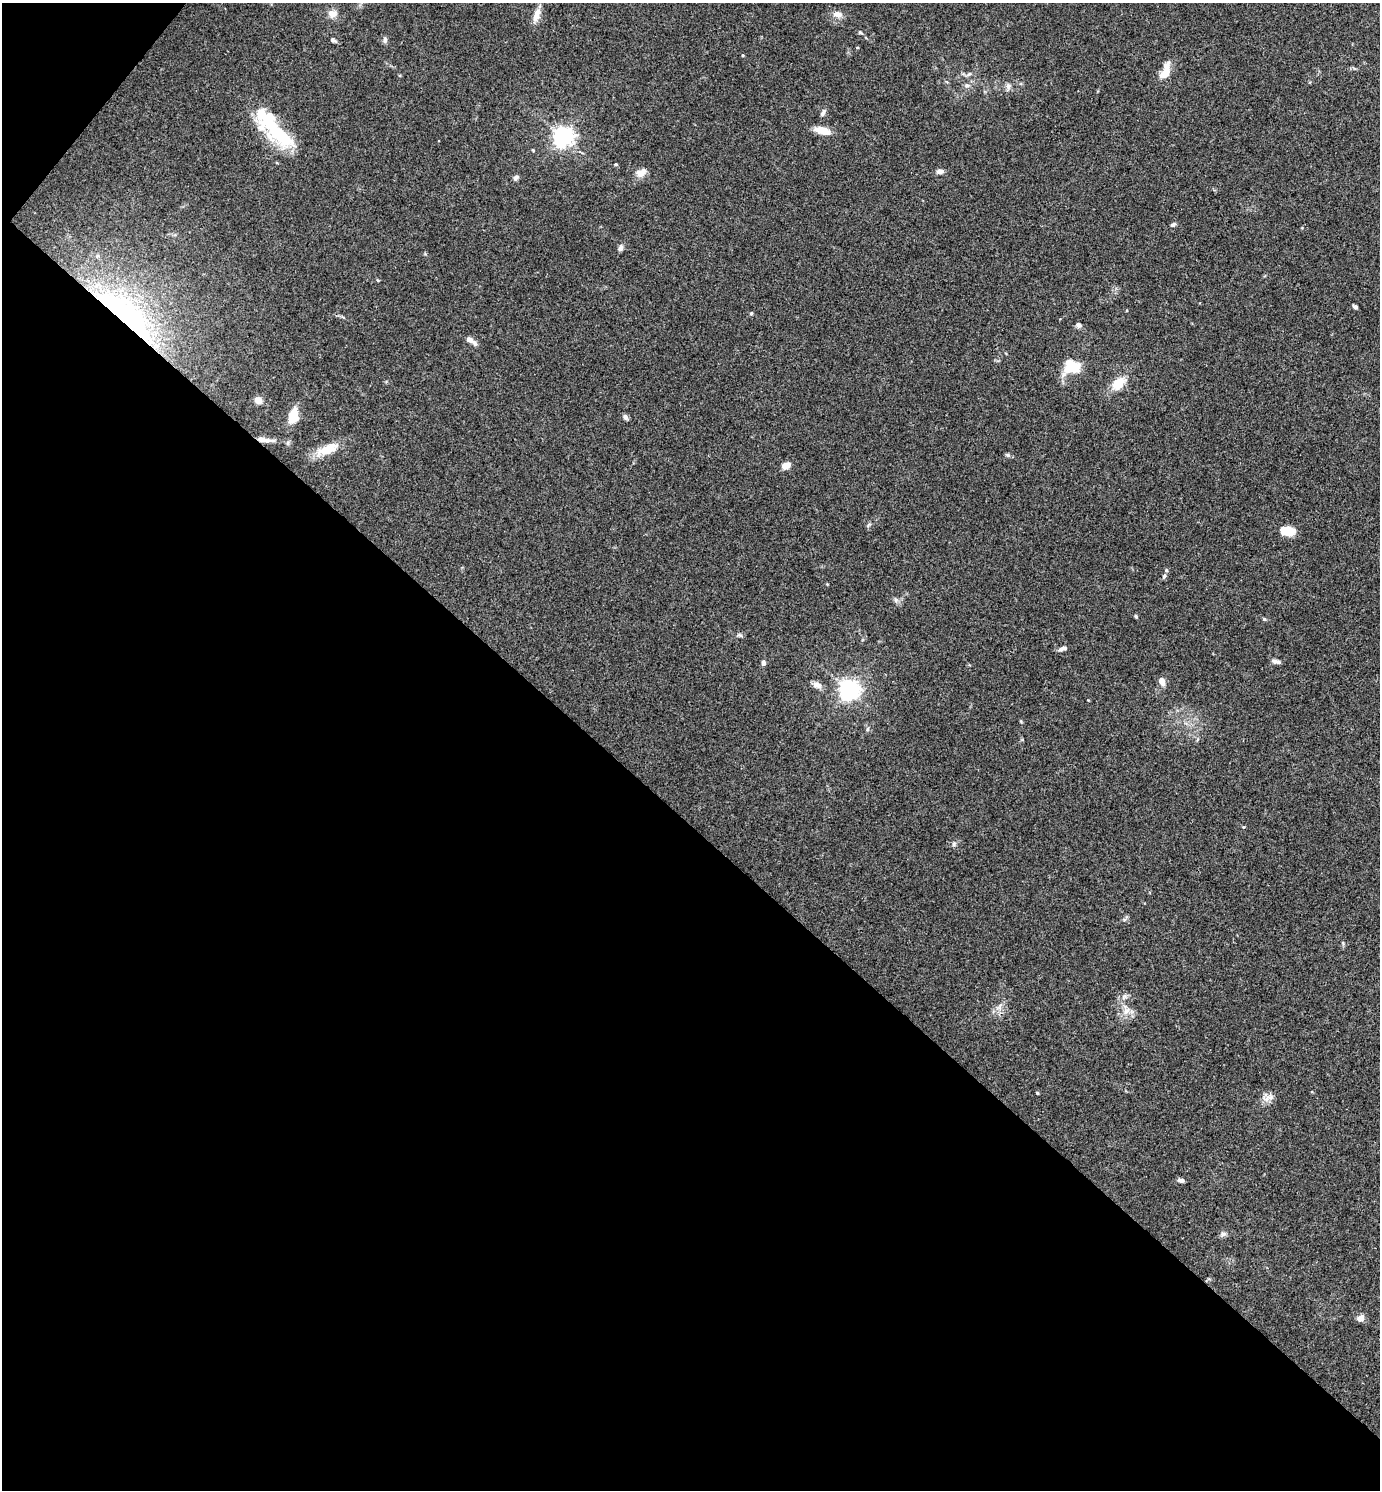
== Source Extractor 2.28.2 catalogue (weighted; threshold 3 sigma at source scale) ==
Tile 9 of 4 x 4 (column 1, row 3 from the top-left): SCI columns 154-1531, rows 1491-2978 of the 5959 x 5956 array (HDU 1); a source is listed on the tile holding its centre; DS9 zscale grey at full resolution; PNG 1382 x 1492 px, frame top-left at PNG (2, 3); no overlay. Shown black and unused: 46% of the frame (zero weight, under 3 of 4 exposures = <1% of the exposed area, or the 3 px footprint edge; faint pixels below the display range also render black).
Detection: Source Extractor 2.28.2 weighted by HDU 2 'WHT'; one run over the whole footprint, this tile lists its part. Background 0.0891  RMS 0.0065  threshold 0.0292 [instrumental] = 3 sigma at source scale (4.5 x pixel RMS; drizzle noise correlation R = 1.50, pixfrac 1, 0.05/0.05 arcsec/px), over >= 5 px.
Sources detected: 58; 3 inside a brighter listed object's ellipse — not listed separately; the other 55 listed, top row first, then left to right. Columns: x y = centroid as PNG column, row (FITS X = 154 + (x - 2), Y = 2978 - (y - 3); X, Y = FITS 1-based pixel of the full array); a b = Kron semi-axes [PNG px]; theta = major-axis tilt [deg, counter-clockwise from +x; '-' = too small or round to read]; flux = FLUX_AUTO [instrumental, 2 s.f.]
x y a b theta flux
332 13 10 8 3 5
837 14 14 8 -9 3.9
536 15 17 8 72 5.8
333 40 7 5 -25 1.4
385 40 8 5 82 1.7
1165 71 22 9 69 9.3
969 74 7 4 43 1.2
967 85 7 6 - 2
1008 86 8 6 -77 2.1
823 112 11 5 62 1.8
275 128 53 19 -48 48
822 130 16 7 -14 9.9
563 137 7 6 - 370
533 150 4 3 - 0.61
615 164 5 3 - 0.76
939 171 8 6 1 2.8
641 173 13 8 33 5.1
516 177 6 5 - 2.1
1173 225 6 4 26 1.3
620 248 7 6 - 2.2
1355 307 4 3 - 1.6
751 313 5 4 - 0.77
126 314 97 29 -43 120
1079 325 8 6 -26 2
470 340 9 6 -35 3
1072 367 19 15 -1 17
1118 383 15 10 45 12
258 400 5 4 - 13
293 416 15 8 76 14
625 417 7 5 -51 2
263 440 16 6 -8 4.8
328 449 32 11 23 13
1008 455 6 4 -71 0.86
786 465 9 7 26 4.9
1287 531 16 10 -7 9.5
1166 570 5 5 - 0.88
1164 576 7 5 71 1.2
896 600 6 5 - 1.5
1136 616 5 4 - 0.84
1264 619 5 5 - 0.72
739 635 8 4 0 1.2
1060 649 8 5 22 1.7
1276 661 11 5 -11 2.2
763 663 7 5 -80 1.4
1162 681 8 6 -65 4.8
817 685 12 7 -20 3.4
849 690 7 7 - 370
868 729 6 4 88 1
954 844 7 5 70 1.4
1126 1011 12 6 51 3.7
1037 1093 4 3 - 0.69
1266 1098 14 8 15 4.2
1181 1180 7 5 -15 2.1
1223 1234 9 5 15 1.8
1361 1318 8 6 32 4
Overlapping masked pixels (flux is a lower limit): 2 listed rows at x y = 126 314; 263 440